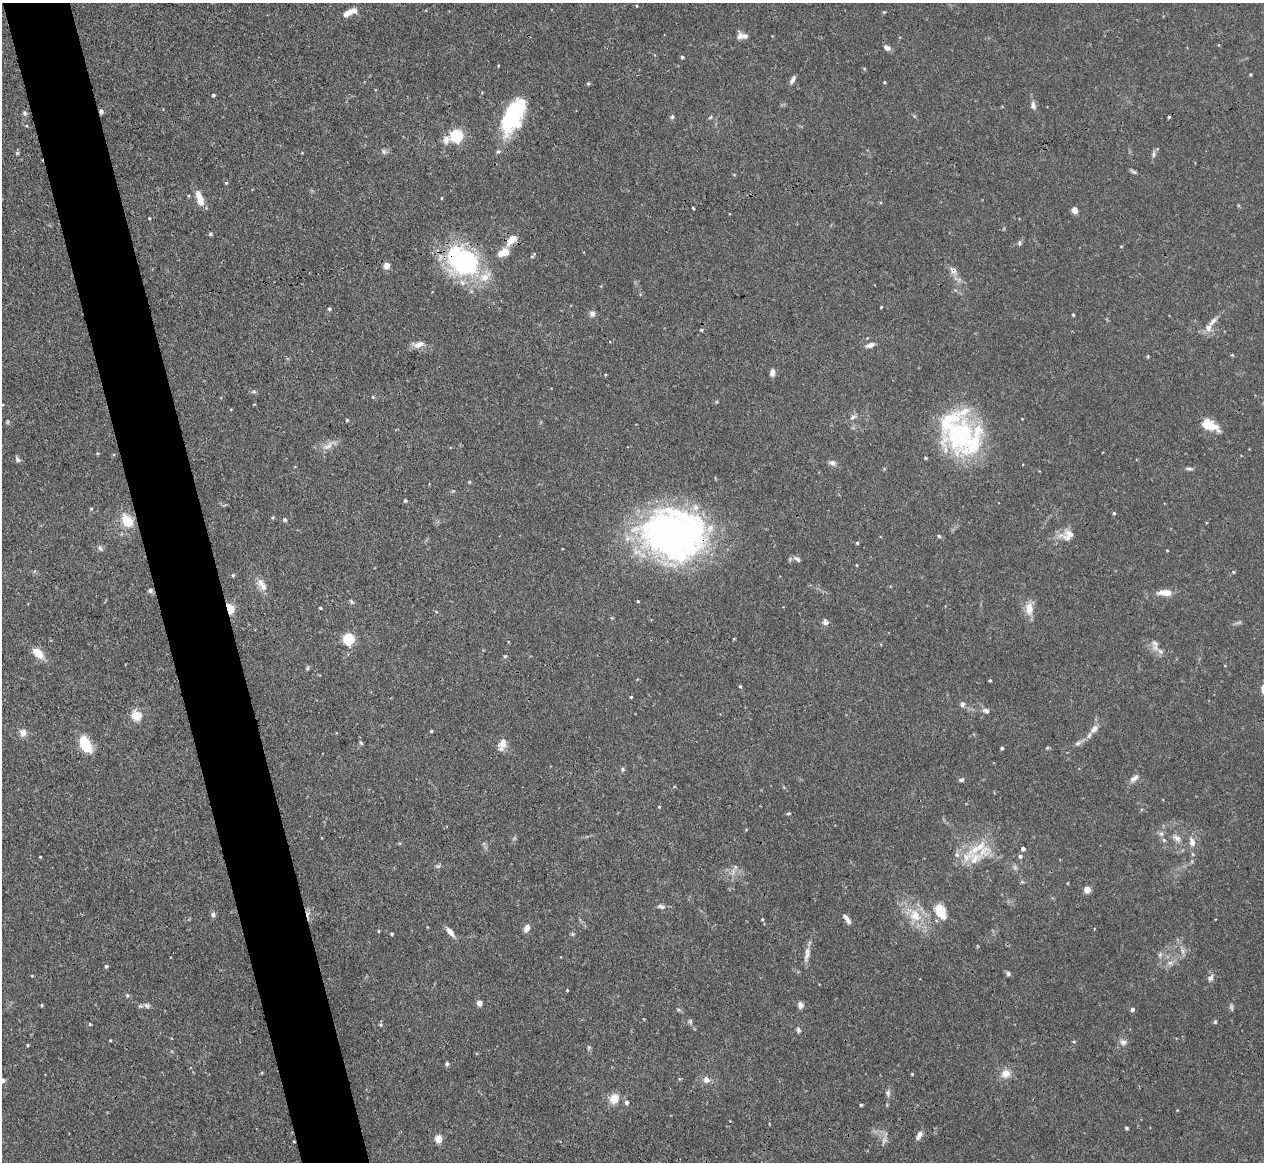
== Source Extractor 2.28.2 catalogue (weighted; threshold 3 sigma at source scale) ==
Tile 11 of 4 x 4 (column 3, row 3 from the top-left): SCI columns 2535-3796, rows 1306-2465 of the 5067 x 5049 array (HDU 1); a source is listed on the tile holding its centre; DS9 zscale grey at full resolution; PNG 1266 x 1164 px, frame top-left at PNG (2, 3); no overlay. Shown black and unused: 5% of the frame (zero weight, under 3 of 4 exposures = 1% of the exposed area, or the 3 px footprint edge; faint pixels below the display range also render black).
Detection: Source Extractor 2.28.2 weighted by HDU 2 'WHT'; one run over the whole footprint, this tile lists its part. Background 0.0736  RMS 0.0041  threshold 0.0184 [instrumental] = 3 sigma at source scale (4.5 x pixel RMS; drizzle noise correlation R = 1.50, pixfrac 1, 0.05/0.05 arcsec/px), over >= 5 px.
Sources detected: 186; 3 too faint to see at this stretch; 1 inside a brighter object's white glare — not listed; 18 inside a brighter listed object's ellipse — not listed separately; the other 164 listed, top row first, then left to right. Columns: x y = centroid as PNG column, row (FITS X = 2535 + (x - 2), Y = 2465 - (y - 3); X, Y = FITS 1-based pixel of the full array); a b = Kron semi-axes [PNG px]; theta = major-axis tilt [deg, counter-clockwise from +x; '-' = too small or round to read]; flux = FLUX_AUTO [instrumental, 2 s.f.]
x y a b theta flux
636 6 4 3 - 0.38
351 11 14 7 17 3.2
884 12 4 3 - 0.41
744 36 12 8 12 1.9
887 48 8 5 -35 1.8
682 57 4 3 - 0.62
1250 74 4 3 - 0.45
792 80 10 5 63 1.4
884 82 4 3 - 0.39
588 83 5 4 - 0.61
213 95 4 3 - 0.58
1033 105 10 7 -81 1.6
101 111 5 5 - 1.1
24 113 6 5 - 0.84
914 116 4 4 - 0.44
672 117 5 4 - 0.61
1169 117 4 3 - 0.58
512 119 37 21 64 29
457 136 6 6 - 57
446 140 12 9 60 2.7
384 152 8 6 -88 0.95
17 153 5 4 - 0.6
1154 154 9 5 84 1.1
1133 172 9 4 -31 0.82
226 183 4 4 - 0.42
441 198 4 3 - 0.35
200 199 18 7 -73 5.6
693 208 3 3 - 0.54
1074 210 7 6 - 2.1
149 218 3 3 - 0.31
210 234 4 4 - 0.66
511 240 17 9 48 4.2
1019 243 6 5 - 0.85
1121 246 4 3 - 0.31
504 252 11 7 23 6.5
532 257 5 4 - 0.5
463 261 42 30 -39 55
387 266 5 5 - 6.4
953 271 12 8 -56 2.4
881 307 4 2 - 0.35
329 309 5 5 - 0.64
592 313 8 7 - 1.5
1073 315 3 3 - 0.43
1213 321 16 6 49 2.6
701 330 4 3 - 0.57
418 344 17 8 8 3.1
870 345 10 6 23 2.1
1148 356 5 3 - 0.44
772 372 8 6 86 1.8
254 391 7 4 0 0.71
373 397 4 3 - 0.44
853 417 10 5 19 1.2
347 420 4 3 - 0.51
1210 425 20 9 -25 8.2
961 436 56 39 52 49
328 446 16 7 29 3.1
17 459 9 5 -58 0.95
832 463 9 7 -30 1.6
1189 469 9 4 -8 0.95
469 482 5 4 - 0.46
405 500 4 3 - 0.68
91 509 4 4 - 0.39
1114 513 4 4 - 0.56
285 520 5 5 - 0.82
127 521 15 11 -53 8.7
674 534 64 50 -11 180
1068 535 17 13 53 4.8
939 536 5 4 - 0.53
857 543 4 4 - 0.48
100 548 8 5 -73 0.96
1167 550 4 3 - 0.32
797 559 11 5 -37 1.1
1233 572 4 4 - 0.42
233 575 4 4 - 0.58
261 583 14 9 -64 3
150 591 7 6 - 0.9
1165 593 14 6 -2 5.7
638 601 4 3 - 0.47
351 602 7 5 -50 0.76
320 608 3 3 - 0.49
229 609 5 4 - 41
1029 609 17 10 -88 4.8
825 622 8 6 -74 1.3
349 639 6 6 - 39
1154 643 11 7 -32 1.9
38 653 11 7 -40 7.3
505 656 5 4 - 0.46
307 668 6 4 -18 0.46
990 680 4 3 - 0.5
740 686 3 3 - 0.45
631 697 3 3 - 0.44
962 704 8 6 -88 1.3
986 711 8 6 -25 1.5
136 716 15 14 - 4.7
1094 729 13 8 52 2.5
431 731 3 3 - 0.52
23 733 11 8 76 2.1
361 743 6 4 -45 0.6
503 743 15 11 66 3.3
1078 743 9 6 28 1.3
85 744 15 8 -65 15
1002 748 4 3 - 0.61
622 769 5 5 - 0.64
1134 778 12 6 36 2
961 780 6 5 - 0.9
659 807 4 3 - 0.35
788 813 5 3 - 0.44
1161 834 8 6 -68 1.2
1177 838 12 8 -32 2.4
1192 842 12 8 -78 2.8
1023 849 4 4 - 1.3
1020 856 5 5 - 0.89
40 857 3 2 - 0.3
975 858 21 20 - 10
735 867 7 4 72 0.83
1087 889 5 4 - 7.8
661 906 11 5 -11 1.3
940 911 20 12 -65 7.6
308 914 7 5 59 1.5
213 915 7 6 - 1.1
915 916 20 14 -54 9.6
762 919 3 3 - 0.39
847 919 13 5 -51 1.8
527 928 10 6 65 2.1
378 931 4 3 - 0.54
450 932 12 6 -50 3
392 934 3 3 - 0.6
1182 951 9 4 -81 1.3
807 954 21 7 77 2.9
1170 963 8 6 21 1.7
106 966 5 4 - 0.64
1008 974 6 5 - 0.93
32 975 4 3 - 0.38
1211 978 9 6 61 1.6
567 990 3 3 - 0.36
127 995 5 4 - 0.58
479 1003 6 5 - 2.1
41 1005 4 4 - 0.52
147 1005 9 6 -38 1.2
800 1005 8 6 -73 1.8
1132 1009 5 4 - 1.1
690 1022 6 4 73 0.67
1215 1022 5 4 - 0.55
90 1024 4 3 - 0.45
381 1025 6 4 69 0.6
798 1030 8 5 -70 0.88
1074 1042 5 3 - 0.44
1123 1042 9 8 - 1.8
28 1045 3 3 - 0.49
588 1047 8 4 82 0.6
447 1064 5 4 - 0.68
912 1074 3 3 - 0.39
1005 1074 11 10 - 4
3 1080 6 5 - 1
706 1080 9 9 - 2.3
888 1093 9 5 -82 1.1
614 1099 10 8 55 6.1
626 1102 5 5 - 1.2
861 1105 3 3 - 0.6
1177 1110 3 3 - 0.29
1126 1128 4 3 - 0.66
919 1135 11 6 61 2.2
438 1139 8 7 - 3.6
884 1141 12 4 65 1.4
Overlapping masked pixels (flux is a lower limit): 7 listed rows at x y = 101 111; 511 240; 463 261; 953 271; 674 534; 229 609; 308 914
Isophote crosses this tile's border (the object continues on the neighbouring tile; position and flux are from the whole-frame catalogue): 1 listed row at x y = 3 1080